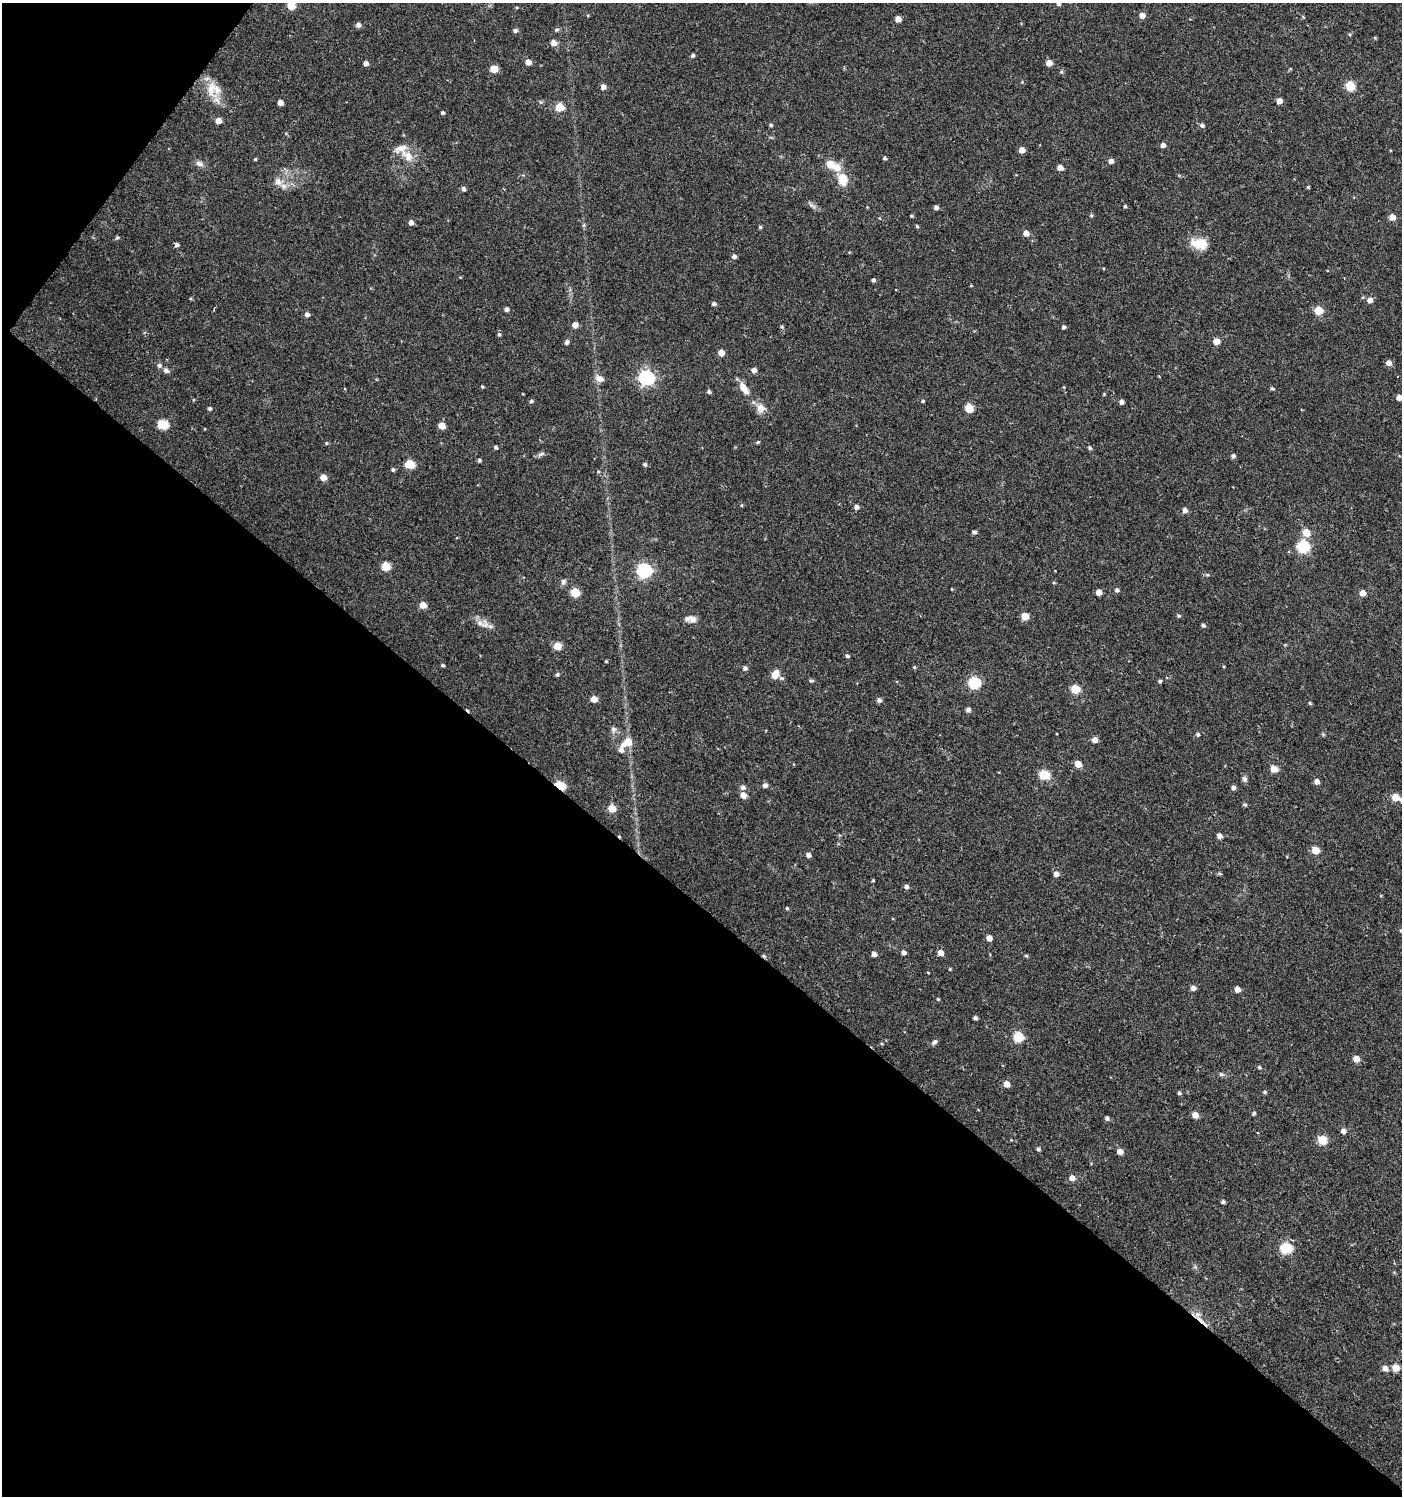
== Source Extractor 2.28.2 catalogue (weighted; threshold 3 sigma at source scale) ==
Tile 9 of 4 x 4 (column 1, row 3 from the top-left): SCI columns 176-1575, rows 1501-2994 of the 6017 x 5984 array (HDU 1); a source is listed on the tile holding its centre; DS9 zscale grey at full resolution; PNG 1404 x 1498 px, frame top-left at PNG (2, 3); no overlay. Shown black and unused: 41% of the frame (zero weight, under 2 of 3 exposures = <1% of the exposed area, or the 3 px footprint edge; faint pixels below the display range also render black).
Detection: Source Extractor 2.28.2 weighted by HDU 2 'WHT'; one run over the whole footprint, this tile lists its part. Background 0.0285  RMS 0.0035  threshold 0.0158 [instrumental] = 3 sigma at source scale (4.5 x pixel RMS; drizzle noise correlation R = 1.50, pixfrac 1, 0.0396/0.0396 arcsec/px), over >= 5 px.
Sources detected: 199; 5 cosmic-ray / hot-pixel residue — not listed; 4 inside a brighter listed object's ellipse — not listed separately; the other 190 listed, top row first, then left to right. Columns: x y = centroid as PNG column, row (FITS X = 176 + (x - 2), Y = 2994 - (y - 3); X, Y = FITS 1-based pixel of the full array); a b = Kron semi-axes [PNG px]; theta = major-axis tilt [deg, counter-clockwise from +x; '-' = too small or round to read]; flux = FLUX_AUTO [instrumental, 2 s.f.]
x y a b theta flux
1058 4 5 4 - 0.75
291 6 5 5 - 8
1142 16 5 5 - 2.6
1303 17 4 4 - 0.32
898 19 5 4 - 3.1
358 25 5 5 - 1.6
557 29 5 5 - 0.72
515 30 5 4 - 0.94
1375 38 5 3 - 0.33
554 43 5 5 - 3
693 56 4 4 - 0.75
528 62 5 5 - 2.5
366 63 4 4 - 1.5
1049 63 5 5 - 2.9
494 69 5 5 - 7
1061 72 5 4 - 0.49
1350 86 5 5 - 17
603 87 5 4 - 2.1
216 89 25 17 -72 6.3
1279 101 4 4 - 3.1
280 103 4 4 - 2.4
560 107 5 5 - 9.8
442 113 4 4 - 0.67
218 121 5 4 - 3.3
771 125 4 4 - 0.52
1202 125 6 5 - 0.86
1163 145 5 4 - 1.5
1022 150 5 4 - 2.9
408 156 21 11 -40 4.6
885 158 4 4 - 0.6
255 159 4 3 - 0.4
1111 161 5 5 - 1.6
199 164 11 6 -22 1.5
830 164 6 5 - 6.7
1060 167 5 4 - 2.2
837 168 10 9 - 3.4
842 178 9 7 -72 8.6
278 182 11 9 -67 2.1
1308 187 4 3 - 0.38
463 189 5 4 - 0.92
1125 206 4 3 - 0.5
936 207 4 4 - 1.1
1091 215 5 4 - 0.47
911 216 4 3 - 0.41
1392 217 5 5 - 3.8
411 223 5 5 - 1.5
584 225 6 4 89 0.54
917 226 5 4 - 0.43
760 227 4 4 - 0.46
1026 233 5 5 - 2.4
117 238 5 4 - 0.53
1199 244 21 13 -12 6.5
734 257 5 5 - 1.1
873 280 4 3 - 0.88
1370 300 5 5 - 2.1
714 304 5 4 - 0.86
506 309 5 4 - 1.1
1318 310 5 5 - 10
307 314 5 5 - 1.3
575 325 5 4 - 3.1
1064 327 4 4 - 0.85
1216 341 5 5 - 3.8
567 342 7 5 46 0.75
721 353 5 5 - 3.5
1389 363 5 5 - 2.1
159 365 6 5 - 0.99
166 370 7 6 - 1.1
754 370 5 5 - 1.7
646 378 7 6 - 90
599 379 10 7 -12 2.3
482 387 4 3 - 0.41
744 388 17 8 -56 3.6
1272 388 5 4 - 0.52
709 392 4 4 - 0.77
1399 397 4 4 - 2.9
531 401 5 4 - 0.6
923 401 4 4 - 0.45
1121 402 4 4 - 1.3
209 408 4 4 - 0.59
761 408 12 12 - 2.8
969 408 5 5 - 11
163 425 6 5 - 18
441 426 5 5 - 4.7
758 442 5 4 - 0.46
326 443 5 4 - 0.39
496 447 4 4 - 0.66
1090 448 5 4 - 0.63
541 454 10 4 26 0.96
1233 456 5 5 - 0.92
479 460 4 4 - 0.65
409 464 5 5 - 13
645 464 5 4 - 0.59
393 470 4 4 - 0.61
598 471 5 3 - 0.35
323 477 5 5 - 3.6
856 507 5 5 - 1.3
1185 510 5 5 - 1.6
974 532 4 4 - 0.89
1306 533 5 5 - 7
1303 546 6 6 - 39
386 566 5 5 - 11
644 571 6 6 - 78
1207 575 6 4 -18 0.56
563 582 8 7 - 0.98
1117 590 5 4 - 0.93
575 592 5 5 - 12
1099 592 4 4 - 2.7
1362 593 5 5 - 2.5
423 605 5 5 - 4.4
1025 616 5 5 - 6.9
1179 616 5 4 - 0.53
693 620 10 9 - 1.7
485 625 11 9 50 2.3
1203 625 5 4 - 0.7
557 646 5 5 - 7.4
847 656 5 4 - 0.72
606 661 4 3 - 0.36
442 665 4 4 - 0.58
914 667 5 4 - 0.37
745 668 5 4 - 1.1
775 674 9 7 61 3.1
557 675 5 4 - 0.67
781 678 6 5 - 0.65
811 681 5 5 - 0.58
1160 681 4 4 - 0.65
974 683 6 6 - 36
1075 689 5 5 - 13
594 699 5 4 - 3.8
879 700 6 5 - 1
1310 703 4 4 - 0.44
968 710 5 4 - 1.3
613 730 9 7 -80 1.2
1198 735 4 4 - 0.73
1095 740 5 5 - 2.4
627 742 8 6 30 7.8
621 750 7 6 - 1.6
1078 764 5 4 - 4.7
1274 769 9 7 -13 2.5
1044 775 6 5 - 19
1245 779 7 6 - 0.9
1317 782 5 4 - 1.8
765 785 5 5 - 1.3
560 786 6 4 -34 23
743 787 7 5 -16 1.1
1233 788 5 5 - 1.1
743 795 5 5 - 3.1
1395 797 5 5 - 6.1
1245 805 5 5 - 0.49
612 808 5 5 - 6.9
1219 836 5 4 - 1.8
1315 850 5 5 - 7
808 855 5 4 - 1.4
1056 874 5 4 - 2
873 881 4 3 - 0.4
906 887 5 5 - 1.1
787 908 4 4 - 0.41
1401 930 4 4 - 0.44
989 938 4 4 - 2.5
903 953 4 4 - 1.4
940 953 5 4 - 3.1
874 954 4 4 - 1.8
1026 956 4 4 - 0.46
950 969 4 4 - 0.32
928 972 3 2 - 0.34
1193 988 5 4 - 1.9
1237 989 5 4 - 2.5
938 999 3 3 - 0.39
975 1018 4 4 - 0.84
1018 1037 6 5 - 17
934 1042 8 5 43 0.92
1356 1059 5 5 - 4
1259 1067 5 4 - 0.57
1221 1074 8 5 -6 0.73
1007 1084 5 5 - 3
1265 1092 5 4 - 0.5
1179 1093 5 4 - 0.63
1254 1113 6 4 51 0.46
1195 1115 5 5 - 3.5
1107 1118 5 4 - 0.81
1343 1131 5 5 - 2
1011 1140 3 3 - 0.25
1322 1140 5 5 - 16
1038 1149 5 4 - 0.65
1120 1152 5 4 - 3.1
1072 1178 5 5 - 2.6
1223 1202 4 4 - 0.72
1286 1248 6 5 - 30
1202 1321 22 4 -42 3.2
1385 1368 5 5 - 2.2
1395 1368 5 5 - 5.8
Overlapping masked pixels (flux is a lower limit): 2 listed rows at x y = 560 786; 1202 1321
Isophote crosses this tile's border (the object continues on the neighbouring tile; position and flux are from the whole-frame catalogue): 4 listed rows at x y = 1058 4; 291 6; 1399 397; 1401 930